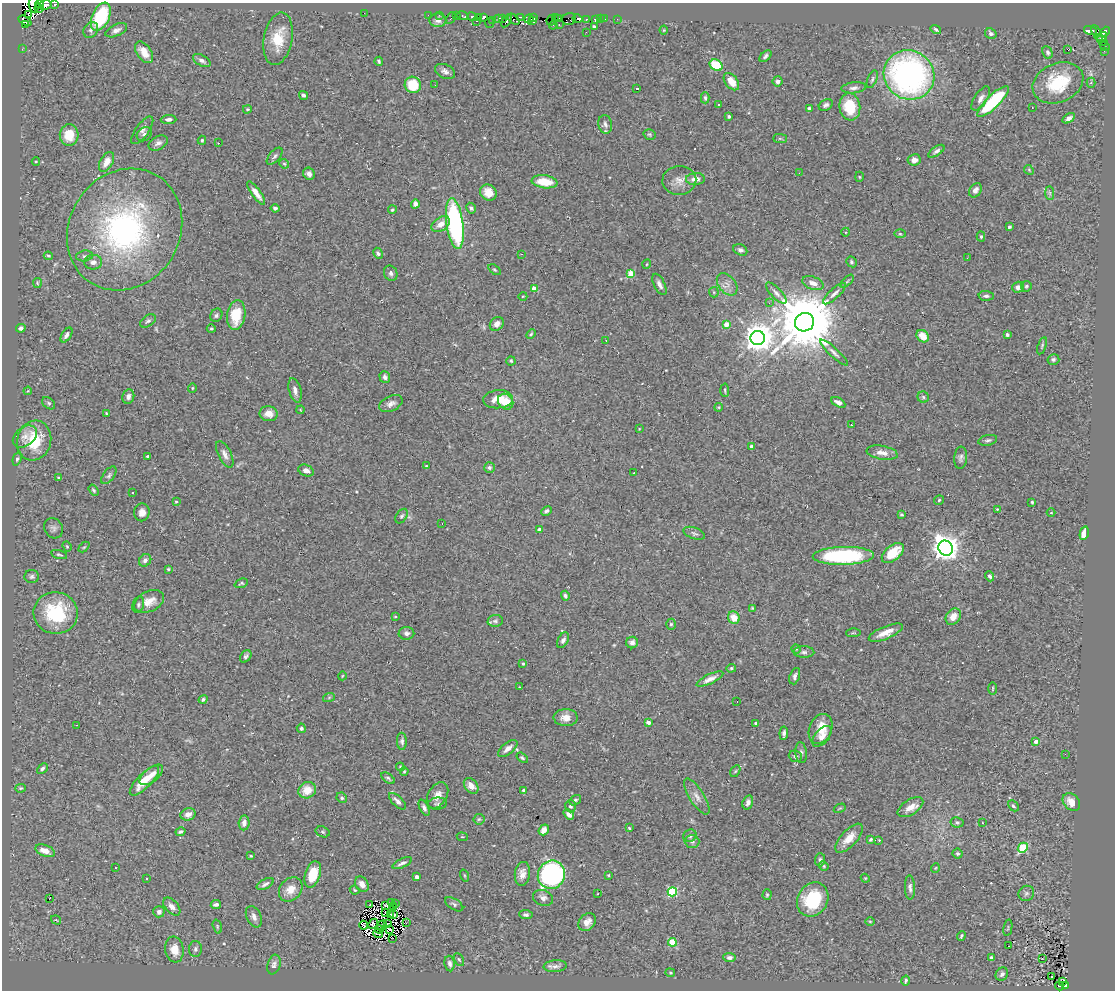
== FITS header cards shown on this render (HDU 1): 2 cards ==
NAXIS1  =                 1113
NAXIS2  =                  988

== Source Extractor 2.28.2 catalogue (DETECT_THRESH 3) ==
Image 1113 x 988 px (HDU 1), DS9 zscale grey, 1 PNG px = 1 image px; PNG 1117 x 992 px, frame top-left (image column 1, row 988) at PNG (2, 3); each listed source drawn as its Kron ellipse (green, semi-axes under 4 px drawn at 4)
Background 0.377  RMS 0.022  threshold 0.065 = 3 sigma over >= 5 px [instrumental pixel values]
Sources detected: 401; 12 with non-positive FLUX_AUTO (blend fragments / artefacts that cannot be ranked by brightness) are neither listed nor drawn; the other 389 listed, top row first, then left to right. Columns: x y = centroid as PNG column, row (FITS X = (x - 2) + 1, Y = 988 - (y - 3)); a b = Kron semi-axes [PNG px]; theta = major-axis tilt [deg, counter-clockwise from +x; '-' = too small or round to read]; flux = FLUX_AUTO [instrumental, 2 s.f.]
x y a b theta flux
39 4 4 2 - 430
55 4 3 3 - 140
34 5 8 5 -86 650
45 5 6 4 9 250
39 8 5 2 - 17
364 13 2 2 - 50
28 15 3 2 - 170
428 15 2 2 - 8.4
439 15 2 2 - 8.1
456 15 3 3 - 19
463 16 6 3 -14 28
101 17 15 8 64 74
472 17 5 3 - 300
484 17 4 3 - 320
521 17 3 3 - 97
534 17 3 3 - 250
451 18 6 3 64 38
478 18 3 2 - 93
499 18 4 4 - 280
502 18 4 3 - 110
555 18 2 2 - 3.4
559 18 3 2 - 22
513 19 7 3 -39 380
529 19 5 4 - 170
569 19 7 6 - 37
577 19 5 3 - 430
595 19 4 3 - 55
600 19 2 2 - 4.8
605 19 2 2 - 7.8
617 19 2 2 - 2.9
438 20 8 7 - 7.3
492 20 3 2 - 15
551 20 5 3 - 77
586 20 3 3 - 63
25 21 7 3 -29 940
507 21 7 4 57 380
532 21 4 3 - 240
477 22 3 2 - 14
490 23 5 3 - 27
559 24 3 2 - 12
25 25 2 2 - 2100
553 25 4 2 - 10
594 26 3 3 - 4.2
91 30 8 7 - 4.2
116 30 11 5 25 6.2
664 30 4 4 - 1.3
936 30 5 3 - 3
1091 30 7 4 -18 100
586 32 3 2 - 1.7
1105 32 6 4 50 350
1097 33 9 3 -62 58
991 34 6 5 - 3.6
1101 37 6 3 34 270
278 39 26 14 79 40
1102 41 5 3 - 90
1105 47 5 3 - 4.9
22 49 2 2 - 5.4
1068 49 4 2 - 15
1104 51 3 2 - 1.9
144 52 12 7 -55 19
1047 52 6 4 -64 3
766 56 7 4 42 3.8
202 61 10 5 -29 5.6
379 61 4 3 - 2.5
716 65 7 5 -30 68
445 71 10 7 -23 6.5
909 75 26 24 -35 460
872 79 9 4 66 3.2
777 81 5 5 - 5.7
731 82 10 6 -52 19
1058 83 26 19 23 68
1091 83 5 4 - 2.2
413 85 8 8 - 43
435 85 3 2 - 1.2
637 88 3 3 - 26
854 88 12 5 6 5.4
304 95 4 4 - 3.4
705 98 6 4 -88 2.7
981 99 14 6 57 7.5
993 101 21 6 45 100
718 105 3 3 - 4
826 105 7 5 29 4.1
850 107 14 10 -83 47
1032 107 2 2 - 1
809 108 3 3 - 2.8
247 109 4 3 - 1.5
729 116 3 3 - 3
1069 118 7 4 32 6.5
169 119 8 4 2 4.7
605 124 9 7 -77 6
142 130 16 6 54 6.6
144 134 8 6 40 4.1
650 134 6 5 - 2.2
69 135 10 9 - 28
780 138 7 4 -1 2.5
202 140 4 3 - 2.1
158 143 10 6 28 5.7
218 143 2 2 - 0.75
936 151 9 4 34 4.3
275 156 10 5 49 3.7
914 160 6 6 - 8.7
36 161 4 3 - 1.3
107 162 11 6 60 15
284 164 5 4 - 1.9
1029 170 5 4 - 1.6
799 173 2 2 - 1
309 174 6 5 - 5.5
859 177 5 3 - 1.4
695 179 9 6 4 11
679 180 17 14 4 14
544 182 13 6 -7 32
975 190 8 5 56 6.4
488 192 8 7 - 14
256 193 14 4 -54 12
1050 193 7 4 -89 3
415 204 4 4 - 7.9
275 208 4 3 - 3
471 208 5 4 - 3.1
392 210 4 4 - 1.9
441 224 10 6 36 12
455 224 26 8 -82 250
1009 227 4 3 - 2.5
125 230 63 55 58 360
846 232 4 3 - 1.3
900 234 6 4 -1 2
981 237 5 4 - 2.2
740 250 7 5 -25 4.5
378 253 6 4 -60 2.9
521 254 3 2 - 2.1
48 256 4 3 - 1.7
85 256 8 5 8 3.2
967 258 3 2 - 1.2
93 262 9 7 1 6.8
851 262 6 5 - 2.4
647 264 5 3 - 1.2
494 270 7 4 -37 2.1
391 273 8 6 -60 4.4
631 273 4 4 - 40
847 281 8 3 45 2.1
37 283 5 4 - 1.6
813 283 11 6 -20 9.6
659 284 12 5 -64 6.7
727 284 13 8 -51 9.9
1026 286 5 5 - 2.5
1018 287 6 5 - 5.7
534 288 4 4 - 14
714 292 5 5 - 2
776 293 13 5 -46 6.6
834 294 15 5 43 6.3
523 296 4 3 - 1.2
986 296 7 5 -2 3.5
769 303 4 4 - 2.3
216 315 7 5 61 3.4
236 315 15 9 81 42
148 321 9 5 33 3.4
804 322 10 9 - 16000
497 324 7 6 - 7.9
726 325 4 4 - 22
21 328 5 4 - 4.2
211 329 4 4 - 1.9
531 334 5 3 - 1.7
66 335 8 4 58 5.4
1007 335 3 3 - 4.6
923 336 7 5 -48 20
758 338 7 7 - 2300
606 340 2 2 - 0.77
1042 346 9 3 73 2.2
834 352 18 4 -43 6.4
1053 359 6 5 - 2.9
511 361 4 4 - 2.2
385 377 6 5 - 4.8
192 388 5 4 - 1.8
295 390 12 6 -75 7.6
725 390 7 2 -87 1.6
28 391 4 3 - 1.3
128 396 7 6 - 6.3
923 397 6 5 - 2.5
498 399 15 9 5 19
506 402 8 7 - 32
838 402 8 4 -29 7
49 403 7 5 -41 3
391 404 12 7 26 7.9
719 407 4 3 - 1.4
301 410 4 2 - 1.1
106 413 4 3 - 1.2
269 414 9 7 -7 14
851 425 3 2 - 1.5
639 429 3 3 - 0.97
25 436 13 9 37 9.3
988 440 9 5 13 3.9
34 441 20 17 74 53
752 446 3 3 - 6.1
882 453 16 7 -9 12
225 454 14 6 -63 8.1
147 456 3 3 - 1.6
961 458 11 6 85 4.7
17 459 6 4 73 2.6
426 466 3 3 - 1.2
489 467 5 5 - 3.9
306 470 8 5 -23 7
634 473 3 2 - 1.1
109 475 10 5 54 4.1
59 478 4 2 - 1.7
94 490 6 3 -57 2.4
132 493 3 2 - 2.8
939 500 5 4 - 1.9
176 502 4 4 - 1.7
1032 502 4 3 - 2
997 509 4 3 - 1
546 511 6 4 28 3.4
142 512 9 7 80 10
1051 513 4 3 - 1.2
902 515 3 3 - 2.2
402 516 8 5 58 3.2
442 524 2 2 - 0.67
54 528 10 9 - 5.4
539 529 3 3 - 6.5
694 533 11 5 -20 4.3
1084 533 7 4 76 19
67 546 5 4 - 1.8
84 547 6 4 43 1.8
946 548 8 7 - 1700
893 553 13 7 39 37
59 555 8 3 -15 2.1
843 556 31 9 1 180
145 560 7 5 43 4.8
168 569 4 3 - 2
990 576 5 4 - 3.3
32 577 7 6 - 3.8
241 583 7 4 22 2
565 596 5 4 - 3.2
149 601 16 10 25 17
138 605 8 5 73 3.4
752 608 4 4 - 1.3
56 613 22 20 -9 91
395 616 4 3 - 1.4
953 617 9 7 51 15
734 618 6 5 - 19
495 621 8 6 6 3.4
671 624 5 4 - 2.4
406 633 8 6 0 5.1
853 633 7 3 1 1.6
886 633 18 6 23 18
563 640 8 5 60 4.5
632 643 6 5 - 6.4
796 649 4 4 - 2
804 652 10 6 -1 4.9
246 656 7 5 50 3.7
523 664 3 3 - 2.5
731 668 5 4 - 2.1
342 676 4 3 - 1.1
795 676 8 5 71 4.7
710 679 14 5 25 9.2
519 687 4 2 - 0.96
993 688 6 3 89 1.3
329 697 6 4 20 2
203 699 4 4 - 2.6
737 701 2 2 - 1.5
566 718 12 8 -1 12
648 722 4 4 - 9.6
756 723 3 3 - 2.2
76 725 2 2 - 0.85
301 728 5 4 - 2.5
820 729 15 11 67 25
784 733 7 3 84 3.6
822 736 12 7 50 11
402 741 8 5 -88 3.7
1036 741 4 3 - 9.2
508 748 11 5 40 9.1
801 753 10 5 -85 4.3
1065 754 3 2 - 1.5
795 756 7 5 -22 3.3
522 758 6 4 -37 2.3
400 767 4 4 - 1.7
42 769 6 4 44 3.3
404 771 4 3 - 1.6
735 771 6 4 58 1.8
151 775 14 7 38 13
388 778 8 4 -35 2.8
144 781 19 7 45 30
471 786 9 6 -48 10
21 788 5 4 - 2
307 790 9 8 - 23
523 790 4 3 - 2.1
437 795 14 9 59 13
697 797 21 7 -58 11
342 798 5 5 - 2.6
575 800 6 4 35 3
397 801 11 5 -44 7.2
748 802 7 5 72 4.6
1071 802 10 7 -45 16
437 804 9 6 6 3.8
571 806 6 5 - 3.9
1013 806 6 4 -45 2.6
910 807 14 7 32 14
424 808 9 4 -64 4.2
840 808 6 3 30 1.6
188 814 8 6 17 7.3
569 814 6 4 -40 6.2
479 819 6 5 - 2.4
957 822 6 5 - 3.3
244 823 7 5 85 8.3
982 823 2 2 - 1.3
629 828 3 3 - 2
544 830 5 5 - 11
181 832 5 3 - 3.1
323 832 7 5 -18 2.8
690 836 7 6 - 3.5
462 837 5 3 - 1.3
849 838 18 8 47 20
871 839 4 3 - 2.1
879 840 4 3 - 1.3
692 841 7 6 - 3.8
1023 848 5 4 - 74
45 851 10 5 -21 16
957 854 5 5 - 2.9
251 856 3 3 - 1.8
820 860 7 5 89 3.2
402 863 10 4 24 5.1
824 866 5 4 - 1.9
115 868 3 2 - 1.5
935 868 5 3 - 1.1
313 874 13 7 72 37
522 874 12 7 83 10
464 875 6 3 -71 1.4
551 875 14 13 - 350
608 875 3 3 - 1.6
417 877 4 3 - 8
865 878 4 3 - 1.2
146 879 3 2 - 1.7
265 884 9 4 28 5.1
362 884 8 6 -56 9.6
910 887 12 5 -87 5.2
291 889 13 10 48 18
355 890 5 3 - 1.9
672 892 5 4 - 120
1026 893 8 7 - 4.4
598 894 3 2 - 1.3
767 895 5 4 - 2.2
543 898 10 7 -18 6.7
49 899 3 2 - 20
813 899 18 15 59 71
391 903 2 2 - 2.7
395 903 3 2 - 1.3
216 904 5 3 - 4.3
454 904 10 5 -32 3.5
369 905 4 3 - 1.8
385 905 3 3 - 0.39
172 907 11 6 -48 7.9
393 907 2 2 - 1.7
159 912 5 5 - 5.9
385 912 2 2 - 1
390 914 3 2 - 0.48
394 914 3 2 - 1.2
526 915 6 4 -7 3.5
254 917 11 7 -66 7.8
56 920 5 3 - 1.1
870 921 5 3 - 1.4
587 922 10 7 48 11
406 923 3 2 - 1.4
373 924 5 3 - 1.2
387 924 4 2 - 0.71
364 925 4 3 - 0.5
382 925 5 2 - 1.1
217 927 7 4 -73 2.1
1008 928 8 2 79 1.3
379 929 4 2 - 0.18
389 929 4 2 - 0.84
378 934 5 2 - 1.5
961 936 5 2 - 2.1
393 938 2 2 - 37
672 942 4 4 - 56
1008 946 3 2 - 5.2
195 949 8 6 89 4.1
174 950 13 9 -82 18
729 957 6 4 -4 3.9
991 958 4 3 - 3.1
1042 958 3 2 - 1.6
459 959 7 4 -61 2
274 964 10 6 72 5.3
450 964 8 5 -82 4.5
555 966 12 6 4 5.8
670 973 5 2 - 1.3
1002 974 7 6 - 5
1051 977 2 2 - 2.5
906 980 5 3 - 2.6
1063 982 3 2 - 0.92
1065 985 4 3 - 25
1060 986 4 2 - 2
At the frame edge (FLAGS 8, measured only in part): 3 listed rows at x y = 39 4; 55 4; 34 5
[12 non-positive-flux detections neither listed nor drawn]